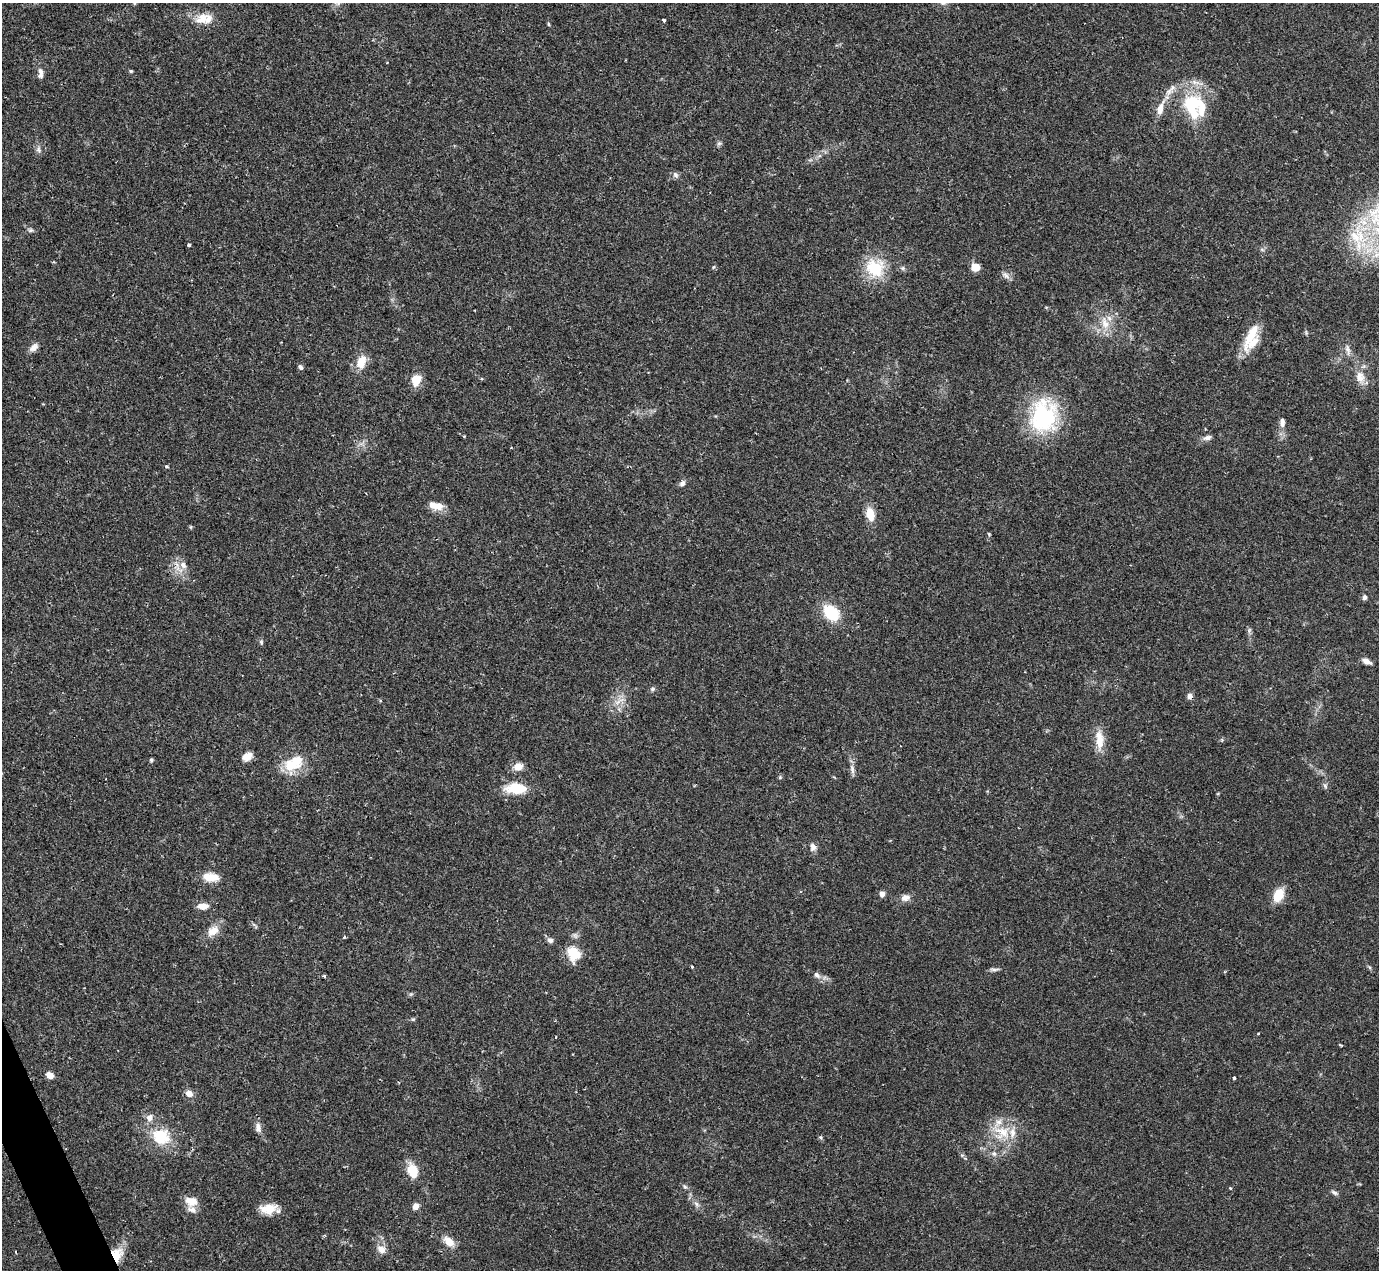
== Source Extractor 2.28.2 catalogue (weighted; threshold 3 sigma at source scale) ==
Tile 7 of 4 x 4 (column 3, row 2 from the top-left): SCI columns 2902-4278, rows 2826-4093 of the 5751 x 5797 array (HDU 1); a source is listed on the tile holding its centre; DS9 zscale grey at full resolution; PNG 1381 x 1272 px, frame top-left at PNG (2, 3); no overlay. Shown black and unused: <1% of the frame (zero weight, under 2 of 3 exposures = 9% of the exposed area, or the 3 px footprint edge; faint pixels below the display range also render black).
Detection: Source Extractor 2.28.2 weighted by HDU 2 'WHT'; one run over the whole footprint, this tile lists its part. Background 0.0831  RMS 0.0058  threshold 0.0259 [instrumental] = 3 sigma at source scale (4.5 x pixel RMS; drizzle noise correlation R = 1.50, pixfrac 1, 0.05/0.05 arcsec/px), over >= 5 px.
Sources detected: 104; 2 inside a brighter object's white glare — not listed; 7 inside a brighter listed object's ellipse — not listed separately; the other 95 listed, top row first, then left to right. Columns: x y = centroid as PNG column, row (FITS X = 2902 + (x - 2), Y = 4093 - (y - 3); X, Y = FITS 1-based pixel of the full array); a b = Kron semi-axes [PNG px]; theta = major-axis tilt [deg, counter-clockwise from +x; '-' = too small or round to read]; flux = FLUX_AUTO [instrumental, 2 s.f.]
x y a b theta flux
202 18 18 12 -78 6.2
664 20 4 3 - 1.3
548 24 5 3 - 0.62
131 71 5 4 - 0.62
40 73 14 6 -89 2.9
1172 88 14 7 54 3.6
1192 105 30 19 -80 35
1160 108 20 8 72 6.7
719 143 6 6 - 1.1
38 150 9 7 -55 1.9
675 175 8 7 - 1.7
30 230 7 5 -14 1.2
1355 237 26 17 -78 21
189 245 4 3 - 4.1
1262 249 6 4 -2 0.96
713 267 5 4 - 0.69
975 267 8 7 - 6.3
875 268 20 19 - 24
903 268 6 5 - 1.1
1006 275 11 7 -52 2.3
1046 307 5 3 - 0.54
1105 323 20 11 -69 8.7
1306 333 6 4 -79 0.75
1251 336 38 13 65 15
34 347 12 8 40 3.3
1348 350 16 6 -80 2.7
361 362 19 11 70 8
300 367 7 5 -48 1.3
1360 377 19 12 -74 6.7
416 380 15 11 69 7
1043 416 42 31 78 51
1282 423 14 7 -88 3
464 436 4 3 - 0.47
1207 438 11 6 14 2.3
166 466 4 4 - 0.75
682 483 8 6 45 1.9
437 506 15 11 7 5.9
870 514 15 9 -78 8.1
191 527 6 4 -90 0.54
989 534 5 3 - 0.52
183 565 7 6 - 3.4
1364 597 6 5 - 1.3
831 612 14 10 -46 26
261 642 7 5 -66 0.97
1366 661 11 5 -29 3.1
653 689 7 5 28 1.1
1189 696 8 7 - 1.9
618 702 11 6 27 3.1
1099 740 27 10 -86 9
247 756 11 7 30 5.6
151 760 4 4 - 1.1
291 765 24 18 -8 14
518 766 10 8 15 5.3
852 769 15 6 -81 2.6
1325 786 8 5 -63 1.3
516 788 28 13 -2 15
1218 793 5 3 - 0.48
813 847 11 8 -84 2.7
211 877 20 10 -4 8.3
882 894 7 6 - 2.2
1278 895 12 9 65 13
905 898 12 9 11 3.3
203 906 11 6 2 5.5
213 931 18 11 40 6.4
344 937 4 3 - 0.63
550 940 7 6 - 2.1
573 953 16 12 -70 15
692 967 4 3 - 0.75
1370 968 6 4 -71 0.79
995 969 13 4 4 1.5
817 975 10 6 -42 2.3
324 976 4 3 - 1
413 1019 6 4 18 0.76
1341 1045 4 2 - 0.61
50 1075 7 6 - 4.5
1234 1078 3 3 - 1.2
189 1093 7 6 - 4.6
149 1118 9 8 - 3.1
258 1127 14 8 -83 3.3
1002 1132 26 20 -9 18
161 1136 14 13 - 22
820 1137 5 5 - 0.79
994 1153 8 6 -48 1.7
412 1170 9 7 -74 19
685 1186 7 5 -35 1.1
1230 1188 3 3 - 0.81
1334 1192 10 5 -32 1.4
191 1201 16 11 -19 6.5
696 1204 9 5 -46 1.8
415 1206 8 6 58 3.2
268 1209 21 11 5 8.9
449 1241 15 9 -43 6.3
381 1249 13 10 -36 4.2
16 1252 3 2 - 0.48
117 1255 16 12 80 11
Overlapping masked pixels (flux is a lower limit): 1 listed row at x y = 117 1255